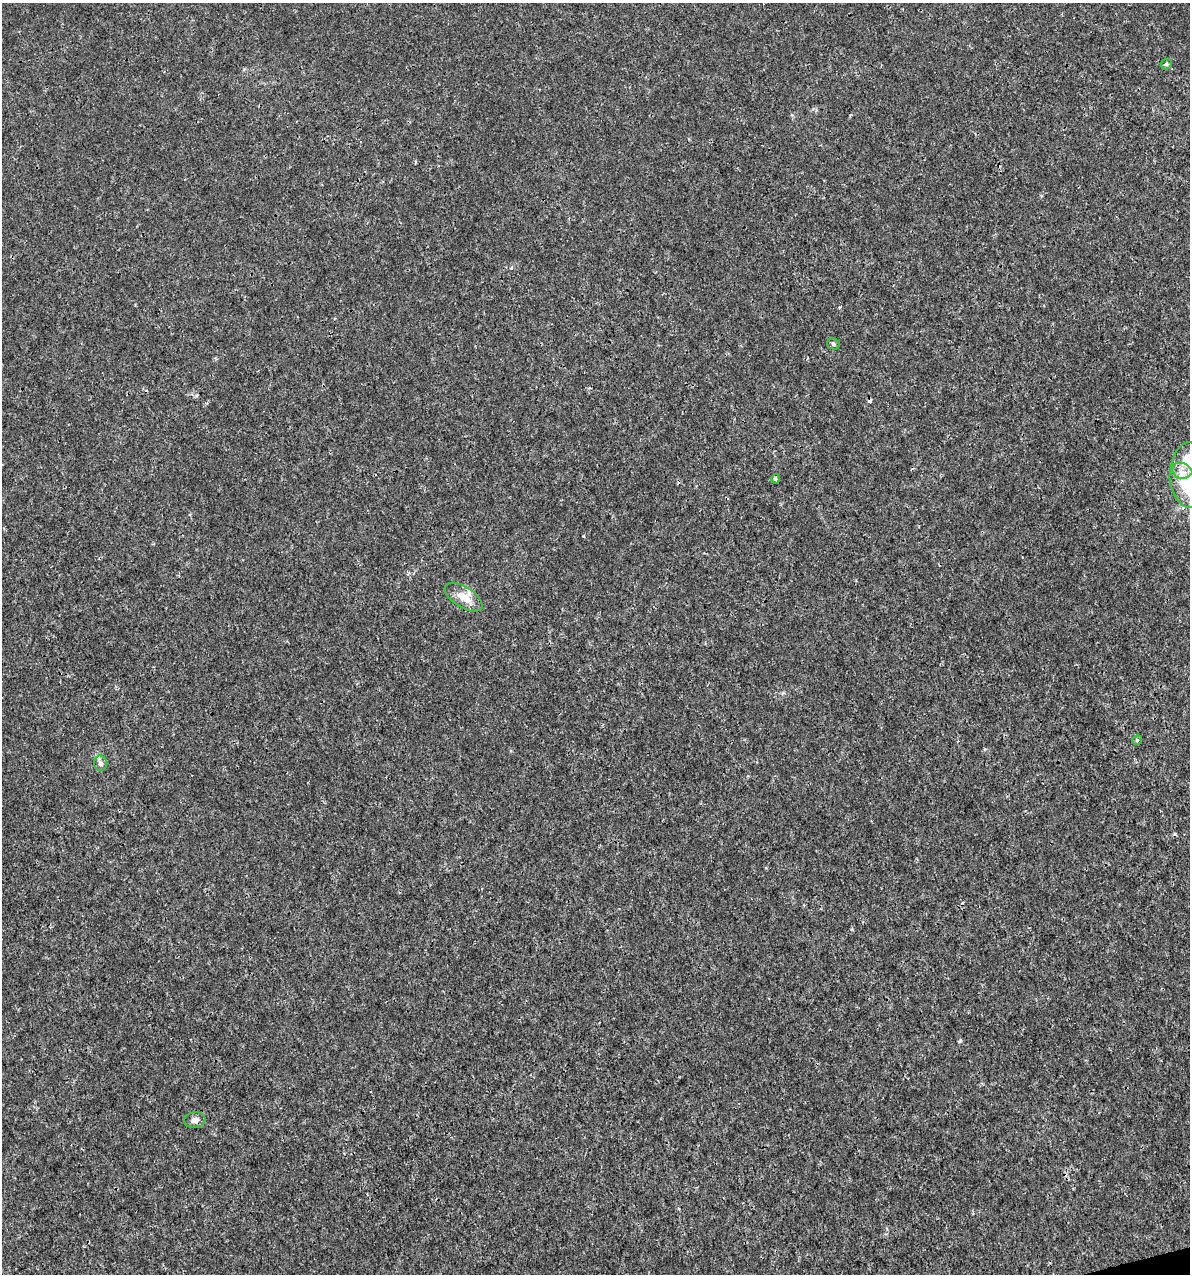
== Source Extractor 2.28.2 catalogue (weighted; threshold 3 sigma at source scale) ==
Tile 6 of 4 x 4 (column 2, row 2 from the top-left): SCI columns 1280-2467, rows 2547-3818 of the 4886 x 5091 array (HDU 1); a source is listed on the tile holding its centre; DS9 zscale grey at full resolution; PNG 1192 x 1276 px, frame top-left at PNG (2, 3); each listed source drawn as its Kron ellipse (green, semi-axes under 4 px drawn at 4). Shown black and unused: <1% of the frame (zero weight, under 3 of 4 exposures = <1% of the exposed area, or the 3 px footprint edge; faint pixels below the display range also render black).
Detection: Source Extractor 2.28.2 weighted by HDU 2 'WHT'; one run over the whole footprint, this tile lists its part. Background 3.56e-04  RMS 8.5e-04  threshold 0.00384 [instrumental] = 3 sigma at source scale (4.5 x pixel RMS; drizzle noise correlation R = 1.50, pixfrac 1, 0.0396/0.0396 arcsec/px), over >= 5 px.
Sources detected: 12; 2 cosmic-ray / hot-pixel residue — neither listed nor drawn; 1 inside a brighter listed object's ellipse — not listed separately; the other 9 listed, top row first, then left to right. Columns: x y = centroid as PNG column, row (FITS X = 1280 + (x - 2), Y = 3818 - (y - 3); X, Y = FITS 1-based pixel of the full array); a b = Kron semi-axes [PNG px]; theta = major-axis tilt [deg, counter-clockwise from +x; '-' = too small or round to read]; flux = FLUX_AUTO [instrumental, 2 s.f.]
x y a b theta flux
1166 64 6 5 - 0.14
833 344 6 5 - 0.17
1186 460 19 13 67 1.7
776 479 4 4 - 0.12
1185 485 23 14 -70 2.6
464 597 21 10 -32 1.3
1137 740 5 4 - 0.12
100 763 8 6 -78 0.36
195 1120 10 8 6 0.44
Isophote crosses this tile's border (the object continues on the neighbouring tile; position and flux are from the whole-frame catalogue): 2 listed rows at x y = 1186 460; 1185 485